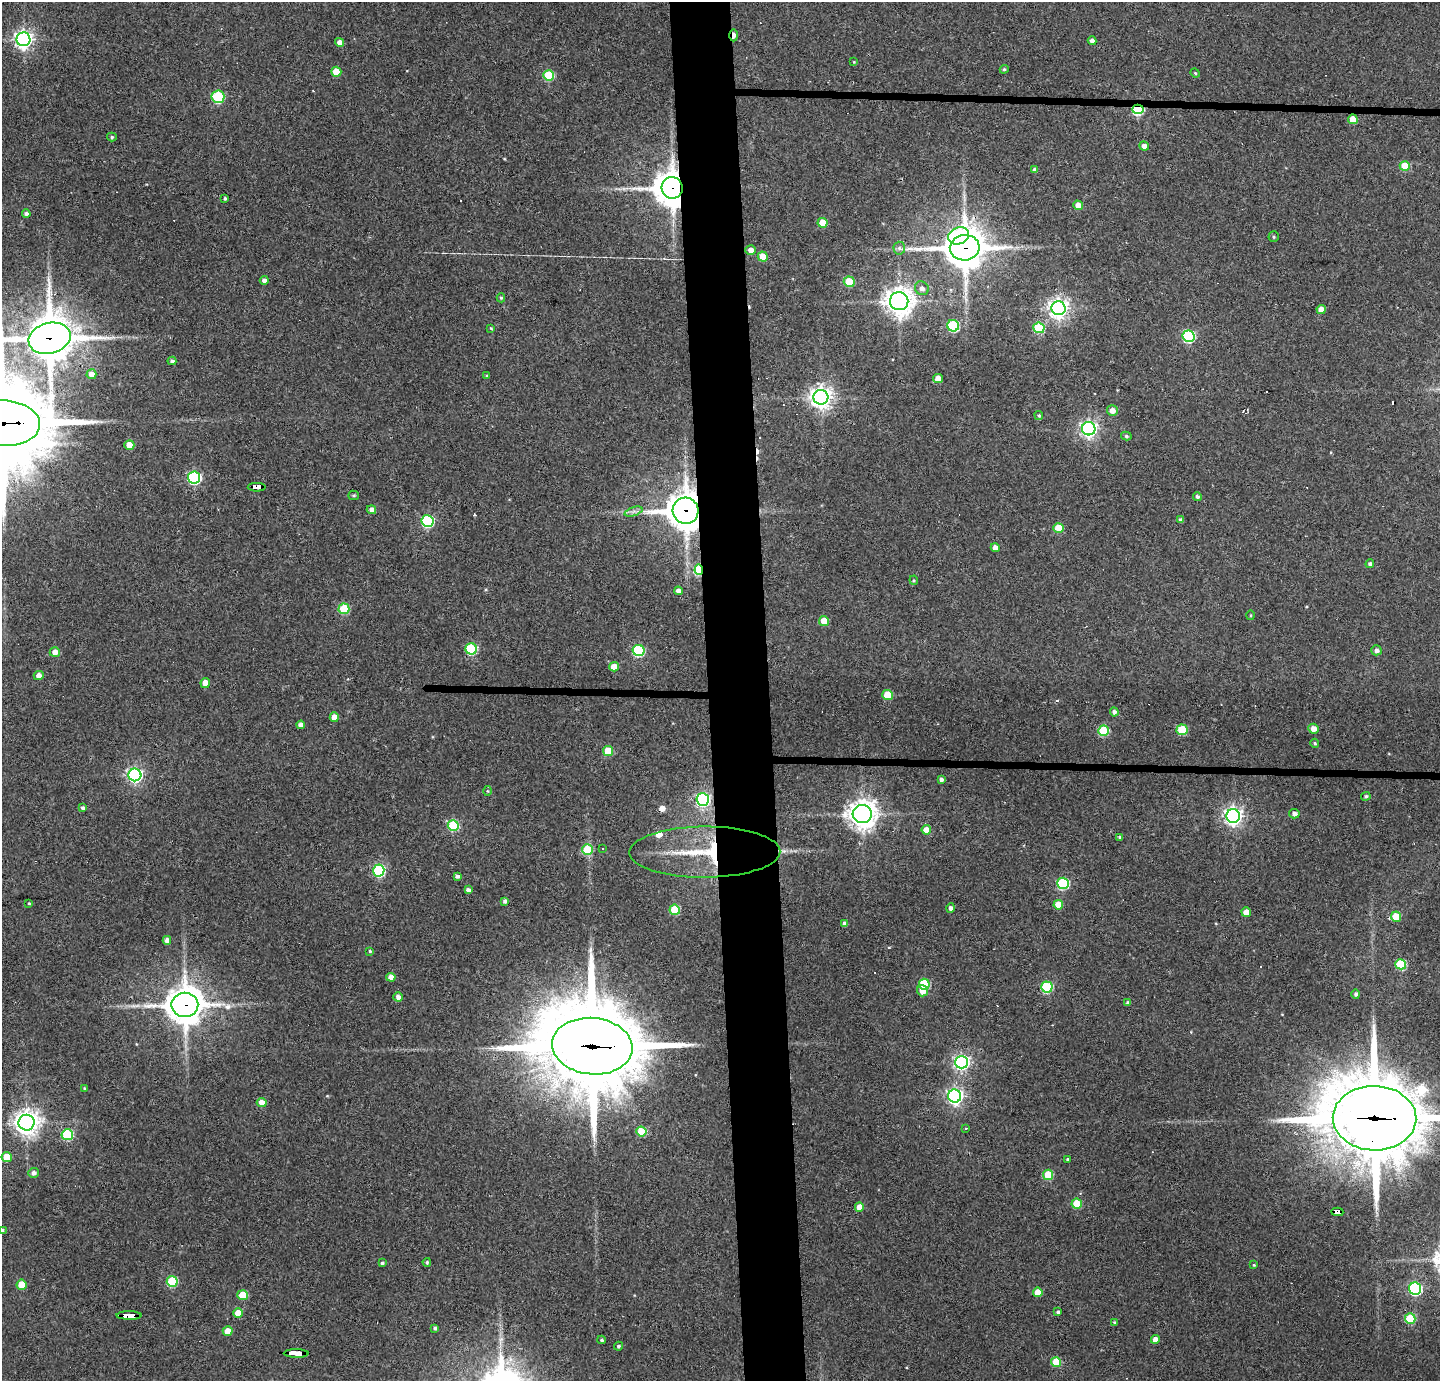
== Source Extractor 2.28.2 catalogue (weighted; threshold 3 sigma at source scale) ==
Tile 5 of 3 x 3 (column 2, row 2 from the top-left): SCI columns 1440-2877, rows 1458-2836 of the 4316 x 4291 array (HDU 1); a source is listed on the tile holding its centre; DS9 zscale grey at full resolution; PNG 1442 x 1383 px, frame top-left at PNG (2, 2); each listed source drawn as its Kron ellipse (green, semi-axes under 4 px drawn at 4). Shown black and unused: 5% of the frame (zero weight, under 3 of 4 exposures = <1% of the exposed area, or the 3 px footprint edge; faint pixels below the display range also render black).
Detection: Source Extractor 2.28.2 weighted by HDU 2 'WHT'; one run over the whole footprint, this tile lists its part. Background 0.159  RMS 0.007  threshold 0.0314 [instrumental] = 3 sigma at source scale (4.5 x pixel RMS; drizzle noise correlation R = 1.50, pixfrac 1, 0.05/0.05 arcsec/px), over >= 5 px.
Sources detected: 177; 1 too faint to see at this stretch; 13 cosmic-ray / hot-pixel residue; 1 long thin detection or spike segment (spike, bleed or trail) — neither listed nor drawn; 2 inside a brighter listed object's ellipse — not listed separately; the other 160 listed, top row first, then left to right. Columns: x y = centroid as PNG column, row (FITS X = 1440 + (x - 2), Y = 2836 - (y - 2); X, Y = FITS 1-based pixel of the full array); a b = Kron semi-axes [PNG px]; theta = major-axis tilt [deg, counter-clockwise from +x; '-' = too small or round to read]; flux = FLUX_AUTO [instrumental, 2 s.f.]
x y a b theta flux
734 35 6 3 -89 6
23 39 7 7 - 320
1092 41 4 4 - 3.1
340 42 4 4 - 4
854 62 4 3 - 0.52
1004 69 4 4 - 0.84
336 72 5 5 - 16
1195 73 5 4 - 0.76
549 75 5 5 - 37
218 97 6 6 - 49
1138 109 5 4 - 73
1353 119 5 5 - 11
112 137 5 4 - 1.1
1144 146 5 4 - 4
1405 166 5 5 - 19
1035 170 4 4 - 2.2
672 188 11 10 - 1400
225 199 4 3 - 1.6
1078 205 5 4 - 6.2
26 214 4 4 - 2.1
823 223 5 5 - 12
958 236 10 8 22 57
1274 237 5 5 - 1
899 248 6 6 - 1.9
965 248 15 12 6 1900
751 250 5 4 - 4.6
763 257 5 5 - 11
264 280 4 4 - 2.8
849 282 5 5 - 22
922 288 7 6 - 2.9
501 298 4 4 - 0.89
899 301 9 9 - 770
1058 308 7 7 - 360
1321 309 4 4 - 6.3
953 326 6 5 - 57
491 328 3 3 - 0.66
1039 328 5 5 - 41
1188 336 6 6 - 77
50 338 21 15 15 2900
172 361 4 4 - 1.9
91 374 5 5 - 5.3
487 376 3 3 - 0.74
938 378 5 4 - 6.9
821 397 7 7 - 530
1112 410 5 5 - 4.8
1039 415 4 4 - 1
2 423 38 23 -3 10000
1089 429 7 6 - 240
1126 436 5 4 - 1.3
129 445 5 4 - 11
194 478 6 6 - 110
257 487 9 4 0 190
354 495 5 4 - 1
1197 496 4 4 - 1.7
371 510 5 4 - 3.5
634 511 9 4 19 2.3
686 511 13 13 - 1300
1181 520 4 4 - 2.3
427 521 6 6 - 81
1059 528 5 5 - 20
995 548 4 4 - 4.7
1370 564 4 4 - 1.9
699 570 5 4 - 57
914 580 4 4 - 0.78
678 591 4 4 - 3.4
344 609 5 5 - 38
1251 615 5 3 - 0.73
824 621 5 5 - 11
471 649 5 5 - 54
639 650 6 5 - 68
1376 650 5 5 - 2.3
55 652 5 5 - 5.2
614 667 5 4 - 8.9
39 675 5 4 - 4.6
205 683 5 4 - 7
888 695 5 5 - 24
1114 712 4 4 - 2
334 717 4 4 - 8.8
301 725 4 4 - 3.8
1313 729 5 5 - 5.1
1182 730 6 5 - 27
1104 731 5 5 - 40
1315 743 4 4 - 1.3
608 751 5 5 - 22
135 775 6 6 - 180
941 780 4 3 - 2.2
487 791 5 3 - 0.64
1366 796 5 4 - 1.4
703 799 6 6 - 120
83 808 4 4 - 1.7
862 814 9 9 - 780
1294 814 5 4 - 2.9
1233 816 7 6 - 310
453 825 5 5 - 48
926 830 5 4 - 9.6
1120 837 4 3 - 1.7
602 848 3 2 - 0.63
587 849 5 5 - 27
705 852 75 25 0 61
379 870 6 5 - 83
457 876 4 3 - 1.9
1063 883 6 5 - 59
468 890 4 4 - 2.7
505 901 4 4 - 2.2
29 903 3 3 - 0.6
1058 905 5 5 - 11
951 908 4 4 - 2.4
675 910 5 5 - 29
1246 912 5 4 - 8.1
1396 917 5 5 - 17
845 923 4 4 - 2.8
167 940 4 4 - 3.8
370 951 4 4 - 1.1
1401 964 5 5 - 40
391 977 4 4 - 4.8
924 984 5 5 - 44
1047 987 5 5 - 52
922 991 6 5 - 7.7
1356 994 4 4 - 1.8
398 997 5 4 - 2.9
1128 1002 4 4 - 1.3
185 1005 13 12 - 1600
592 1046 40 28 -6 11000
962 1062 6 6 - 190
84 1089 4 3 - 0.84
955 1096 6 6 - 220
262 1102 5 4 - 7.1
1375 1118 42 32 -1 7600
26 1123 8 8 - 600
966 1128 3 2 - 0.64
641 1131 5 5 - 23
67 1135 6 5 - 51
7 1157 5 5 - 14
1067 1160 4 3 - 1.4
33 1173 5 5 - 2.8
1048 1175 5 5 - 26
1077 1204 5 5 - 19
859 1207 5 4 - 7.6
1337 1212 6 4 -2 48
2 1230 4 4 - 1.1
427 1262 4 4 - 1.2
382 1263 4 3 - 1.5
1254 1265 4 3 - 0.6
172 1281 5 5 - 42
22 1285 5 5 - 15
1415 1289 6 6 - 100
1038 1292 5 4 - 9.2
243 1295 5 5 - 19
1058 1312 4 3 - 1.5
238 1313 5 4 - 10
129 1315 12 4 -1 130
1410 1319 5 5 - 33
1115 1322 4 4 - 1.2
435 1328 4 3 - 1.4
228 1331 5 5 - 8.2
1155 1339 4 4 - 4.7
602 1340 4 4 - 1.3
618 1346 4 4 - 1.1
296 1353 12 3 -1 220
1056 1362 5 5 - 25
Overlapping masked pixels (flux is a lower limit): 16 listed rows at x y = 734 35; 1138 109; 672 188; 965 248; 50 338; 2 423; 257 487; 686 511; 699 570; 705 852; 185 1005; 592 1046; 1375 1118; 1337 1212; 129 1315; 296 1353
Isophote crosses this tile's border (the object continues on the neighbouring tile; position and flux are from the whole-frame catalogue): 4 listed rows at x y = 50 338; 2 423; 1375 1118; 2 1230